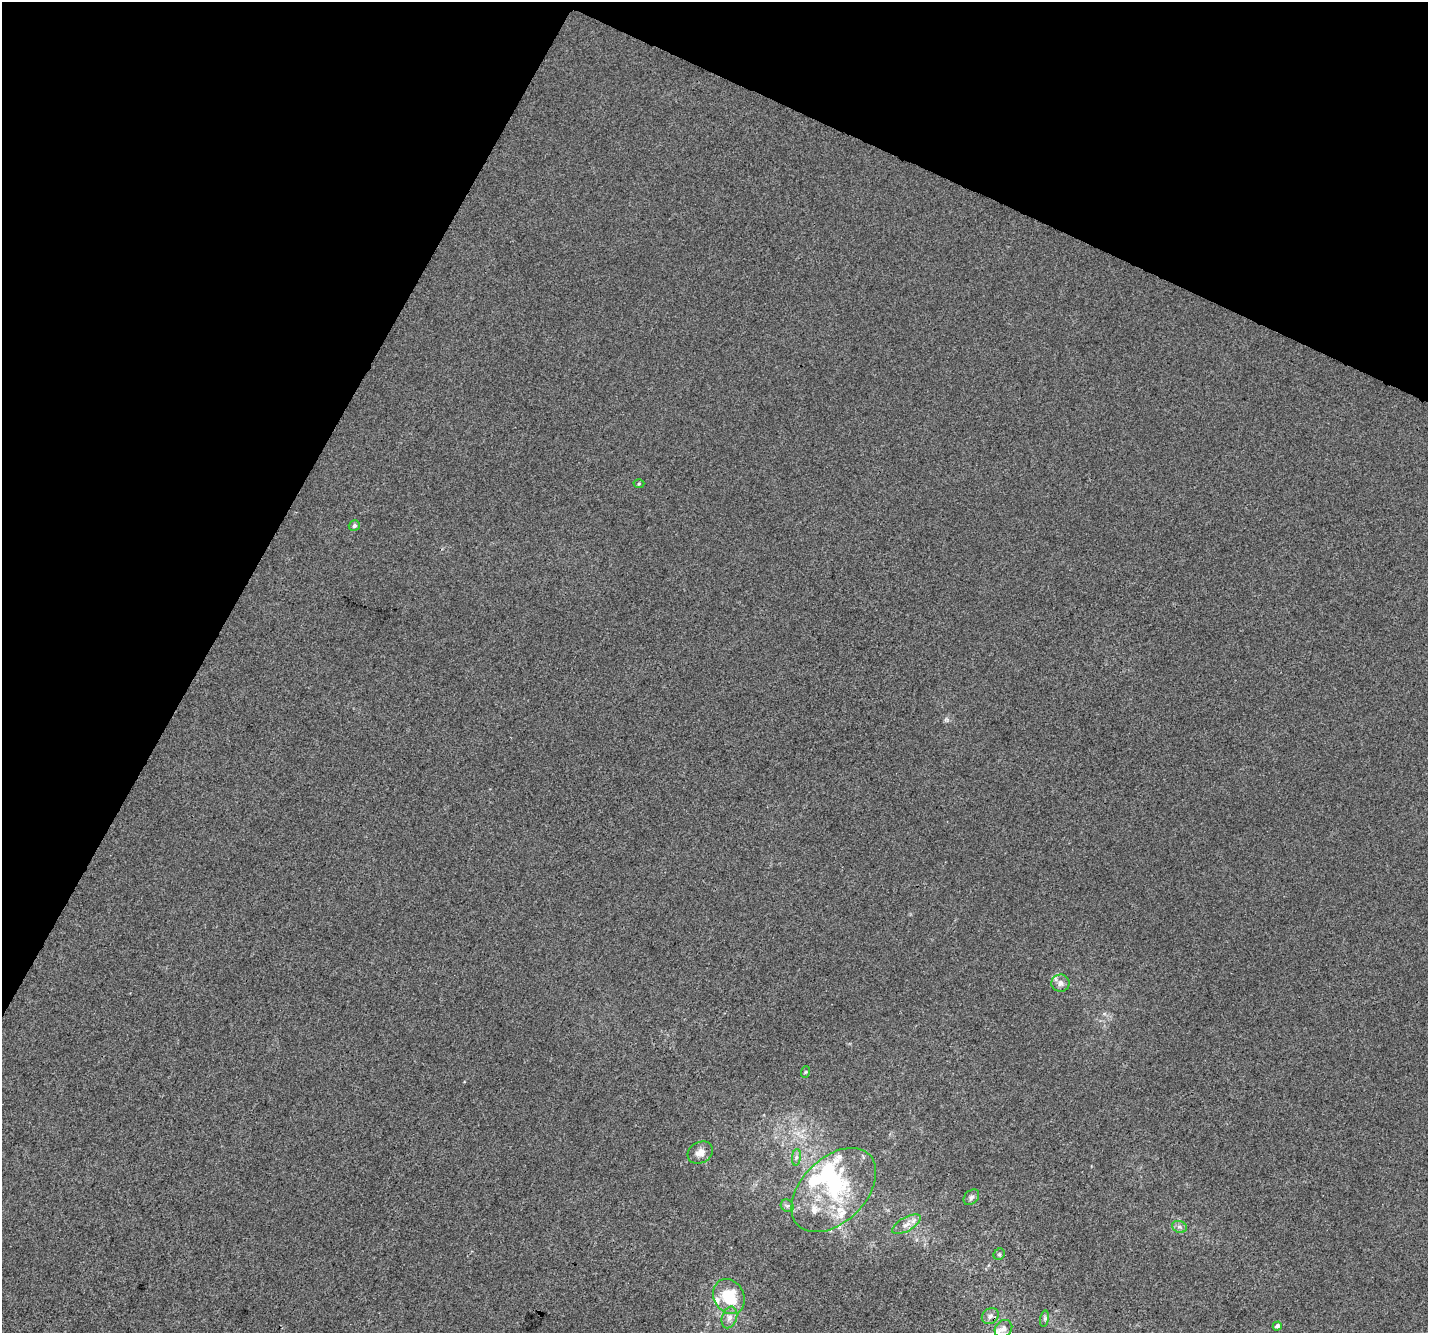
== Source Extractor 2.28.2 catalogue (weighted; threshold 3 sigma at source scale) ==
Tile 2 of 4 x 4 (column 2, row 1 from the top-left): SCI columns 1456-2881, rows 4245-5575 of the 5769 x 5893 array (HDU 1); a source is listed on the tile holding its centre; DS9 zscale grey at full resolution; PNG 1430 x 1335 px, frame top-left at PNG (2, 2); each listed source drawn as its Kron ellipse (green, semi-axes under 4 px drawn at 4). Shown black and unused: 24% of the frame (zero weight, under 3 of 4 exposures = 5% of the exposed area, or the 3 px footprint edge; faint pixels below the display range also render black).
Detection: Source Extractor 2.28.2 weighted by HDU 2 'WHT'; one run over the whole footprint, this tile lists its part. Background -1.49e-04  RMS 0.0047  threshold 0.0211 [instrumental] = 3 sigma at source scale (4.5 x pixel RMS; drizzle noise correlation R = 1.50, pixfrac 1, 0.0396/0.0396 arcsec/px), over >= 5 px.
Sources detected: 24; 2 inside a brighter object's white glare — neither listed nor drawn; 4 inside a brighter listed object's ellipse — not listed separately; the other 18 listed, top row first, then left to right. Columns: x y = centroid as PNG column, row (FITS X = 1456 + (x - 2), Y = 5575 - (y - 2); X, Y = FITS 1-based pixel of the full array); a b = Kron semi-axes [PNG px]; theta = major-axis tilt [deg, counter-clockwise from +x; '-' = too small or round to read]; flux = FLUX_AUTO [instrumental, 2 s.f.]
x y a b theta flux
639 484 5 3 - 0.44
354 525 6 5 - 1.3
1060 983 9 8 - 2.7
805 1072 6 4 70 0.56
700 1153 13 10 28 3.7
796 1157 8 4 82 1.3
834 1190 50 32 45 43
971 1197 9 6 45 1.4
787 1206 7 6 - 1.1
906 1224 16 7 29 3.3
1179 1227 7 5 -19 1.2
999 1254 6 5 - 0.75
729 1297 18 15 -60 18
990 1316 9 7 39 2.1
729 1317 11 7 72 2.8
1045 1319 8 4 82 0.9
1277 1326 4 4 - 1.7
1003 1329 9 8 - 2.3